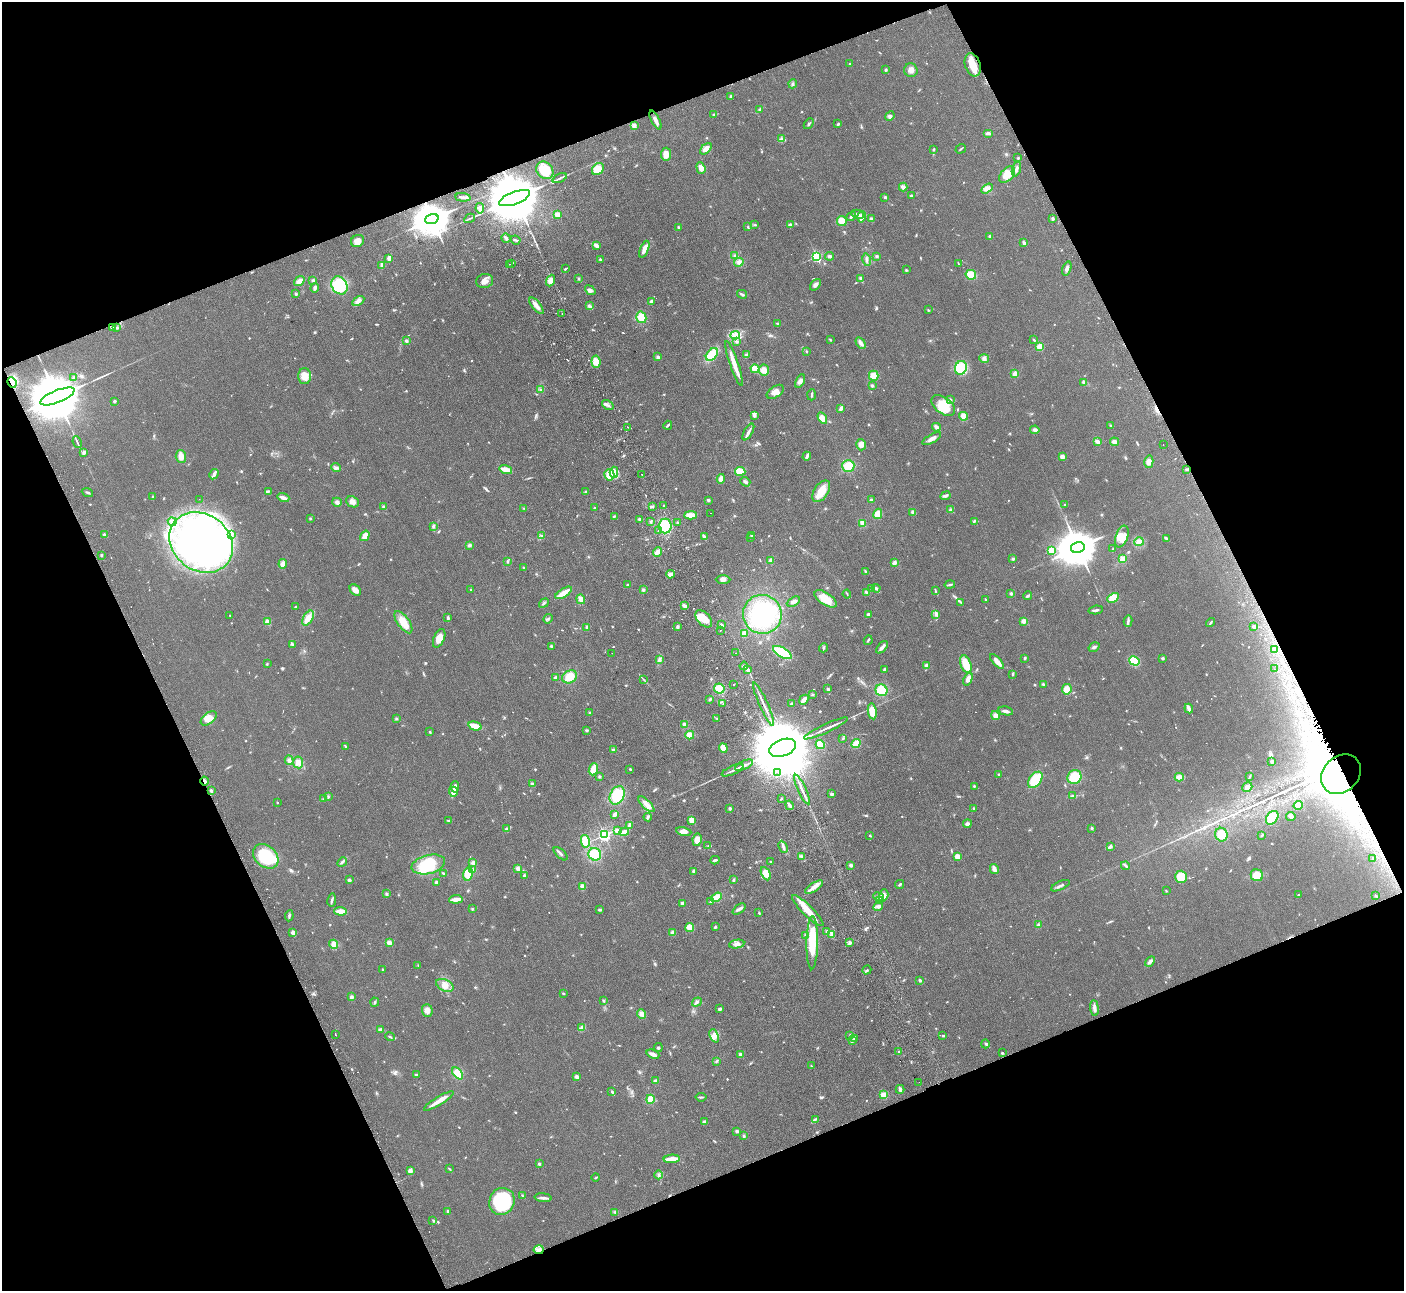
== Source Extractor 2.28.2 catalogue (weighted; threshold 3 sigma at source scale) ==
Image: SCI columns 54-5661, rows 183-5335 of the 5715 x 5648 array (HDU 1 of 3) = the unmasked area's bounding box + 8 px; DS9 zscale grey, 4 x 4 block average (1 PNG px = mean of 4 x 4 image px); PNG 1406 x 1293 px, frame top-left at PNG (2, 2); each listed source drawn as its Kron ellipse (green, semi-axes under 4 px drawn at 4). Shown black and unused: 43% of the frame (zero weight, under 2 of 3 exposures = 3% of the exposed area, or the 3 px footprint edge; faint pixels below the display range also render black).
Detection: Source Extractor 2.28.2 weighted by HDU 2 'WHT'. Background 0.0949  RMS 0.0097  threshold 0.0439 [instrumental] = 3 sigma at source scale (4.5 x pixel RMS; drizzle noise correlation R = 1.50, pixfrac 1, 0.05/0.05 arcsec/px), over >= 5 px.
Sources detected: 938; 5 too faint to see at this stretch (4 x 4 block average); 33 inside a brighter object's white glare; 18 cosmic-ray / hot-pixel residue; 2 long thin detections or spike segments (spike, bleed or trail) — neither listed nor drawn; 11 coinciding with a brighter row at this scale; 37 inside a brighter listed object's ellipse — not listed separately; of the other 832, all 500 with FLUX_AUTO >= 4.32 (the completeness limit of this list) listed and drawn (332 fainter detections not listed), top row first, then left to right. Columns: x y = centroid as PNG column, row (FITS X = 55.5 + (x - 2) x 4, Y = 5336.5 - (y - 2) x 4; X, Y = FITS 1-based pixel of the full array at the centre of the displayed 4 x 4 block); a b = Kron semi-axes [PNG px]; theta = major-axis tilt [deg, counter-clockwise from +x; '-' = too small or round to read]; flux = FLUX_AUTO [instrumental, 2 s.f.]
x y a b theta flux
850 64 3 2 - 5.2
973 65 12 7 -71 82
886 70 3 2 - 7.3
911 70 7 6 - 28
793 84 4 3 - 10
730 96 3 2 - 5.6
759 109 3 2 - 5.1
713 114 3 2 - 4.4
890 116 5 4 - 13
655 120 10 3 -62 30
809 124 6 2 49 8.5
838 124 3 2 - 7.3
634 126 4 4 - 25
988 133 5 2 - 15
781 139 4 3 - 10
706 149 7 3 47 36
933 149 4 2 - 5.1
961 149 5 2 - 6.1
666 154 6 5 - 38
1018 158 2 2 - 6.7
701 168 6 4 -70 40
598 169 7 5 47 86
1016 169 8 2 75 18
545 170 9 8 - 160
1007 174 10 6 47 69
560 178 7 2 25 12
903 187 4 4 - 19
987 188 6 4 31 30
911 196 2 2 - 38
463 197 7 2 -5 20
885 197 4 3 - 8.4
515 198 16 6 21 80000
480 208 5 4 - 25
557 214 3 3 - 46
857 214 6 3 -12 21
851 216 5 2 - 15
862 217 6 3 74 70
470 218 6 2 30 8.4
432 219 7 4 19 21000
871 219 4 3 - 11
1053 219 3 2 - 12
842 221 5 4 - 61
790 224 2 2 - 12
755 225 3 2 - 5.4
679 227 3 2 - 5.9
748 227 3 2 - 5.8
990 236 3 3 - 12
506 238 5 2 - 12
515 240 5 2 - 10
357 241 7 6 - 41
1024 243 3 2 - 22
596 245 4 2 - 27
644 249 9 4 68 36
735 256 2 2 - 5
829 256 4 3 - 12
877 256 3 3 - 7.6
816 257 2 2 - 880
389 258 4 2 - 27
600 259 2 2 - 16
867 260 6 2 -77 14
739 262 5 3 - 12
512 263 2 2 - 14
958 263 3 2 - 4.7
510 264 2 2 - 6.3
382 265 3 2 - 20
565 269 2 2 - 7.2
1067 269 7 3 71 22
906 270 3 2 - 5.3
971 275 5 4 - 78
579 278 4 2 - 6.2
861 279 4 3 - 15
313 280 3 2 - 11
550 280 6 3 68 31
299 281 6 4 36 35
485 281 8 7 - 45
339 285 9 7 -59 280
816 285 6 4 49 18
315 288 4 2 - 19
590 290 6 3 -39 20
295 294 3 3 - 6.8
742 294 5 2 - 13
358 301 6 4 31 25
651 302 3 2 - 37
536 306 10 3 -50 41
589 306 4 2 - 8.6
928 310 2 2 - 4.7
562 314 2 2 - 4.5
641 317 6 5 - 87
777 323 3 2 - 5.7
113 327 4 2 - 12
116 328 3 2 - 8
735 335 5 3 - 22
830 340 3 2 - 4.8
1034 340 2 2 - 6.7
406 341 2 2 - 15
736 341 3 3 - 8
861 343 6 3 -57 23
1040 347 2 2 - 330
806 351 2 2 - 4.7
712 355 7 5 47 140
746 355 3 3 - 9.1
658 357 3 3 - 10
984 358 5 4 - 18
596 362 6 4 -83 49
734 363 24 2 -71 88
961 368 7 6 - 140
755 369 4 3 - 78
764 370 5 5 - 40
1015 373 4 3 - 23
305 376 8 6 90 64
874 376 5 5 - 62
74 378 4 3 - 14
800 381 7 3 62 25
12 382 5 4 - 99
1084 383 3 2 - 24
872 386 2 2 - 15
540 390 2 2 - 4.4
775 392 9 5 35 36
812 395 5 2 - 8.8
57 396 18 6 22 83000
951 400 3 2 - 6.9
114 401 2 2 - 36
608 405 6 2 -31 15
943 406 13 8 -37 140
841 408 3 2 - 32
754 416 3 3 - 14
964 416 4 3 - 47
822 418 6 3 -59 38
668 425 5 2 - 9.6
1111 426 2 2 - 4.6
628 427 2 2 - 5.4
936 427 4 2 - 23
1035 430 4 3 - 21
748 432 9 2 60 21
932 439 10 3 31 30
77 442 6 2 -68 8.4
1098 442 4 2 - 31
1114 442 4 3 - 20
1163 444 2 2 - 8.4
861 445 6 4 -74 37
84 452 3 2 - 17
807 456 4 2 - 23
181 457 6 5 - 37
1062 457 4 3 - 24
1149 462 6 4 76 25
848 466 6 6 - 110
336 468 5 3 - 14
506 469 6 3 -15 75
1186 470 2 2 - 4.4
740 471 5 4 - 80
614 472 6 4 -87 29
214 474 5 2 - 27
642 474 2 2 - 26
609 475 5 5 - 82
721 479 4 3 - 36
745 482 5 3 - 12
268 491 4 3 - 7
821 491 12 7 57 110
87 492 6 2 -22 9.4
586 492 3 2 - 11
945 496 5 3 - 13
153 497 2 2 - 7
283 498 6 2 -19 42
199 499 2 2 - 5.7
708 500 3 3 - 11
871 500 3 3 - 15
337 502 5 3 - 20
352 502 6 5 - 35
1065 505 2 2 - 6.6
652 506 3 2 - 5.8
664 506 2 2 - 4.4
384 507 3 3 - 14
524 508 4 2 - 4.7
594 508 2 2 - 6.7
951 510 3 3 - 14
913 512 4 3 - 26
711 513 2 2 - 9.9
878 514 5 4 - 64
690 515 6 3 3 57
614 516 3 2 - 6
310 518 2 2 - 7.2
640 519 4 3 - 9.1
974 521 4 2 - 6.3
172 522 4 2 - 9.6
651 522 3 2 - 8.4
677 522 2 2 - 7.6
863 523 4 3 - 45
433 526 3 2 - 16
665 526 7 6 - 190
658 531 2 2 - 7.6
232 534 3 2 - 5.5
105 535 2 2 - 81
541 535 3 2 - 5.3
752 535 3 2 - 5.2
365 536 5 3 - 57
704 537 4 2 - 24
1122 537 11 6 69 48
750 538 2 2 - 4.9
1166 538 4 2 - 15
201 542 33 28 -38 2400
1139 542 5 4 - 40
469 545 3 3 - 12
1078 547 7 5 14 27000
1113 549 3 2 - 4.8
1051 550 2 2 - 320
657 552 5 3 - 42
101 555 3 2 - 5.7
1013 559 3 3 - 8.7
1122 559 4 4 - 36
771 560 4 3 - 12
507 562 3 2 - 8.5
895 563 3 2 - 24
283 564 4 3 - 30
523 568 3 2 - 5.3
865 571 3 2 - 8
670 574 4 3 - 28
723 580 7 4 -1 20
628 585 3 2 - 6.9
950 585 5 2 - 8.9
876 588 4 3 - 15
872 589 3 2 - 7.7
355 590 6 4 -44 32
471 590 3 2 - 4.6
643 590 3 3 - 8.5
935 591 4 2 - 5.3
866 592 3 2 - 11
564 593 9 3 33 84
1011 593 2 2 - 11
847 594 4 2 - 4.4
1028 596 4 2 - 9.9
1113 598 6 4 29 92
581 599 5 3 - 43
826 599 13 6 -33 100
985 599 3 2 - 5
793 602 7 3 28 22
960 602 4 2 - 5.3
544 603 5 2 - 8.2
684 606 4 2 - 31
296 607 3 2 - 7.5
1096 610 7 2 7 14
762 614 19 19 - 460
869 614 3 2 - 20
936 614 3 2 - 5.9
230 615 2 2 - 6.7
308 618 8 5 59 45
448 618 2 2 - 16
548 619 5 2 - 8.2
704 619 10 6 -47 100
1024 621 3 3 - 35
1128 621 6 2 77 12
268 622 2 2 - 190
403 622 13 6 -54 86
1211 623 5 2 - 8.4
722 625 3 2 - 9.1
1254 626 2 2 - 17
587 627 3 3 - 9.8
677 627 3 3 - 12
720 630 2 2 - 41
744 634 3 3 - 49
439 638 10 5 66 61
868 640 5 2 - 7.1
292 644 3 2 - 13
551 646 3 3 - 8
882 647 7 3 48 20
1094 647 6 3 33 14
824 648 4 2 - 7.1
1275 649 3 3 - 13
782 652 10 5 -29 190
612 653 2 2 - 5
736 653 2 2 - 8.3
1025 658 2 2 - 9.4
1163 658 3 2 - 8.4
659 660 4 3 - 11
997 661 9 3 -47 41
1134 661 5 4 - 120
267 664 3 2 - 4.5
966 664 9 5 -70 110
927 665 3 3 - 18
744 666 4 3 - 13
1274 669 2 2 - 5.5
748 670 3 2 - 29
884 670 3 2 - 15
1013 674 2 2 - 8.9
570 677 8 6 28 92
555 678 3 2 - 23
968 679 7 4 68 35
644 680 3 2 - 4.4
1043 684 3 2 - 6.2
734 685 2 2 - 11
719 688 5 5 - 94
828 689 3 3 - 9.7
1067 689 5 5 - 57
881 690 6 5 - 120
812 695 3 2 - 8.1
710 699 4 2 - 8.1
804 700 5 2 - 42
723 704 2 2 - 6.3
764 704 23 2 -66 41
791 704 3 2 - 10
1189 709 5 2 - 43
872 711 8 4 -80 79
1006 711 7 3 -12 23
590 713 3 2 - 9.8
995 716 4 4 - 26
209 718 9 5 39 69
396 718 3 3 - 6.1
717 718 3 2 - 4.9
684 724 3 3 - 21
475 726 7 4 -15 60
826 728 24 2 25 38
586 730 3 3 - 7.5
430 732 4 2 - 5.2
690 735 4 3 - 49
843 738 3 2 - 5.1
856 744 5 3 - 83
820 745 4 4 - 77
345 746 4 2 - 5.6
723 748 5 4 - 53
783 748 14 8 21 87000
613 750 3 2 - 12
289 760 5 3 - 15
1272 761 3 2 - 13
298 762 6 5 - 30
744 765 10 2 25 33
593 769 6 4 69 79
630 769 2 2 - 8.8
733 770 11 2 23 17
778 772 2 2 - 9.1
999 774 3 2 - 4.9
1341 774 22 17 44 430
599 776 3 3 - 7
1074 777 7 6 - 140
1179 777 4 3 - 36
1249 777 3 2 - 4.5
1035 780 9 5 53 190
204 781 4 2 - 23
532 784 3 3 - 12
974 786 2 2 - 6.4
455 787 5 3 - 24
1247 787 5 4 - 22
802 790 16 2 -65 32
211 791 2 2 - 40
453 792 5 3 - 40
832 794 4 3 - 11
617 795 9 7 63 200
1072 796 3 2 - 6.9
328 797 3 2 - 5.1
782 798 2 2 - 4.4
324 799 4 3 - 9.3
277 803 2 2 - 4.4
646 804 10 4 -43 39
789 805 5 2 - 17
1298 805 4 4 - 52
730 808 3 2 - 11
974 808 3 2 - 6
615 814 4 2 - 36
1291 816 5 3 - 15
648 817 4 2 - 12
1272 818 7 5 53 98
692 820 4 3 - 64
449 821 4 2 - 6.8
967 824 4 4 - 16
629 825 4 2 - 41
1092 828 2 2 - 9.5
507 829 4 3 - 11
617 831 4 3 - 42
684 831 7 4 -11 38
624 832 5 2 - 50
604 835 2 2 - 1400
870 835 3 2 - 5.2
1221 835 7 6 - 53
1262 835 3 2 - 6
697 840 6 4 79 70
585 841 6 4 -79 90
708 846 3 2 - 4.6
1110 846 4 3 - 9.7
783 847 6 3 -64 16
561 854 8 2 -42 13
595 854 6 6 - 110
266 856 14 10 -43 260
801 856 3 2 - 8.8
957 856 4 3 - 31
1373 858 3 2 - 5.8
715 860 4 2 - 12
342 862 5 2 - 11
770 862 3 2 - 5.2
473 863 4 3 - 22
428 864 17 9 14 230
851 865 3 2 - 16
1125 866 4 2 - 13
518 869 4 3 - 20
994 869 5 2 - 35
473 870 3 3 - 10
694 871 4 3 - 13
443 873 3 2 - 5.4
468 874 7 4 77 90
766 874 7 4 -63 58
524 875 3 2 - 9.2
1257 875 6 6 - 75
1181 877 6 5 - 110
349 880 2 2 - 55
733 880 3 2 - 7.2
436 883 3 2 - 11
900 884 5 2 - 5.9
583 886 4 3 - 36
1060 886 10 2 24 17
814 887 10 3 32 35
1166 891 3 2 - 4.4
386 894 3 3 - 7.8
884 895 6 4 73 30
1298 895 2 2 - 6.2
1376 896 3 2 - 5.1
716 897 6 4 35 59
879 897 5 3 - 17
456 899 7 2 7 51
332 900 7 2 80 11
880 900 4 3 - 16
711 902 3 2 - 8.9
682 903 3 2 - 14
878 906 5 4 - 17
472 909 2 2 - 6.6
739 909 7 3 38 15
599 910 2 2 - 13
341 911 6 3 -4 54
808 911 21 5 -45 91
759 913 3 2 - 4.7
289 916 5 2 - 10
1038 925 3 3 - 10
715 927 3 2 - 7.3
690 928 4 4 - 51
827 932 3 3 - 14
293 933 2 2 - 120
673 933 4 3 - 24
832 934 4 3 - 33
805 935 4 2 - 6.4
389 943 3 3 - 31
812 943 26 5 89 240
849 943 4 3 - 13
334 944 5 3 - 37
737 944 8 3 9 22
1150 961 6 3 43 19
418 965 3 2 - 5.3
383 969 2 2 - 4.6
867 970 5 2 - 7.1
920 980 2 2 - 39
445 985 9 5 -25 45
563 993 3 2 - 5.3
351 997 2 2 - 63
604 1001 4 2 - 6.5
375 1002 4 2 - 5.8
697 1002 5 2 - 10
1094 1008 8 3 -84 22
720 1009 3 3 - 15
427 1010 6 5 - 32
642 1014 5 4 - 31
582 1028 4 3 - 39
380 1029 4 2 - 7.8
336 1035 2 2 - 7.1
714 1036 7 3 -68 26
849 1036 3 2 - 5.8
943 1036 2 2 - 11
390 1037 5 2 - 5.6
854 1038 4 2 - 6.6
853 1040 2 2 - 5.3
985 1044 4 3 - 8.6
658 1047 4 2 - 5.7
899 1052 2 2 - 5.8
1002 1053 3 3 - 6.4
653 1054 7 3 -21 33
740 1054 3 3 - 11
716 1061 3 2 - 5.5
811 1066 2 2 - 4.3
458 1073 7 4 -50 76
416 1074 3 2 - 7.1
577 1077 3 2 - 24
655 1081 3 2 - 22
919 1082 2 2 - 5.7
900 1089 4 3 - 20
612 1092 3 2 - 8.8
884 1095 4 4 - 37
701 1097 5 2 - 8
650 1099 4 3 - 74
439 1101 17 3 31 69
815 1119 4 2 - 8
704 1122 3 3 - 17
737 1131 4 3 - 9.9
744 1136 3 3 - 8.1
672 1159 8 2 5 99
539 1164 2 2 - 34
449 1169 4 2 - 6.2
410 1171 3 2 - 36
659 1175 4 3 - 11
596 1177 4 2 - 5.3
522 1195 3 2 - 4.8
543 1198 8 3 -6 19
502 1201 14 12 64 460
448 1211 2 2 - 9.4
615 1212 4 2 - 9.4
433 1220 4 2 - 5.8
539 1250 5 3 - 17
Overlapping masked pixels (flux is a lower limit): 5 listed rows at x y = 515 198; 432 219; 12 382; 1341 774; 204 781
Diffuse or blended objects may show on this block-average render without a row.